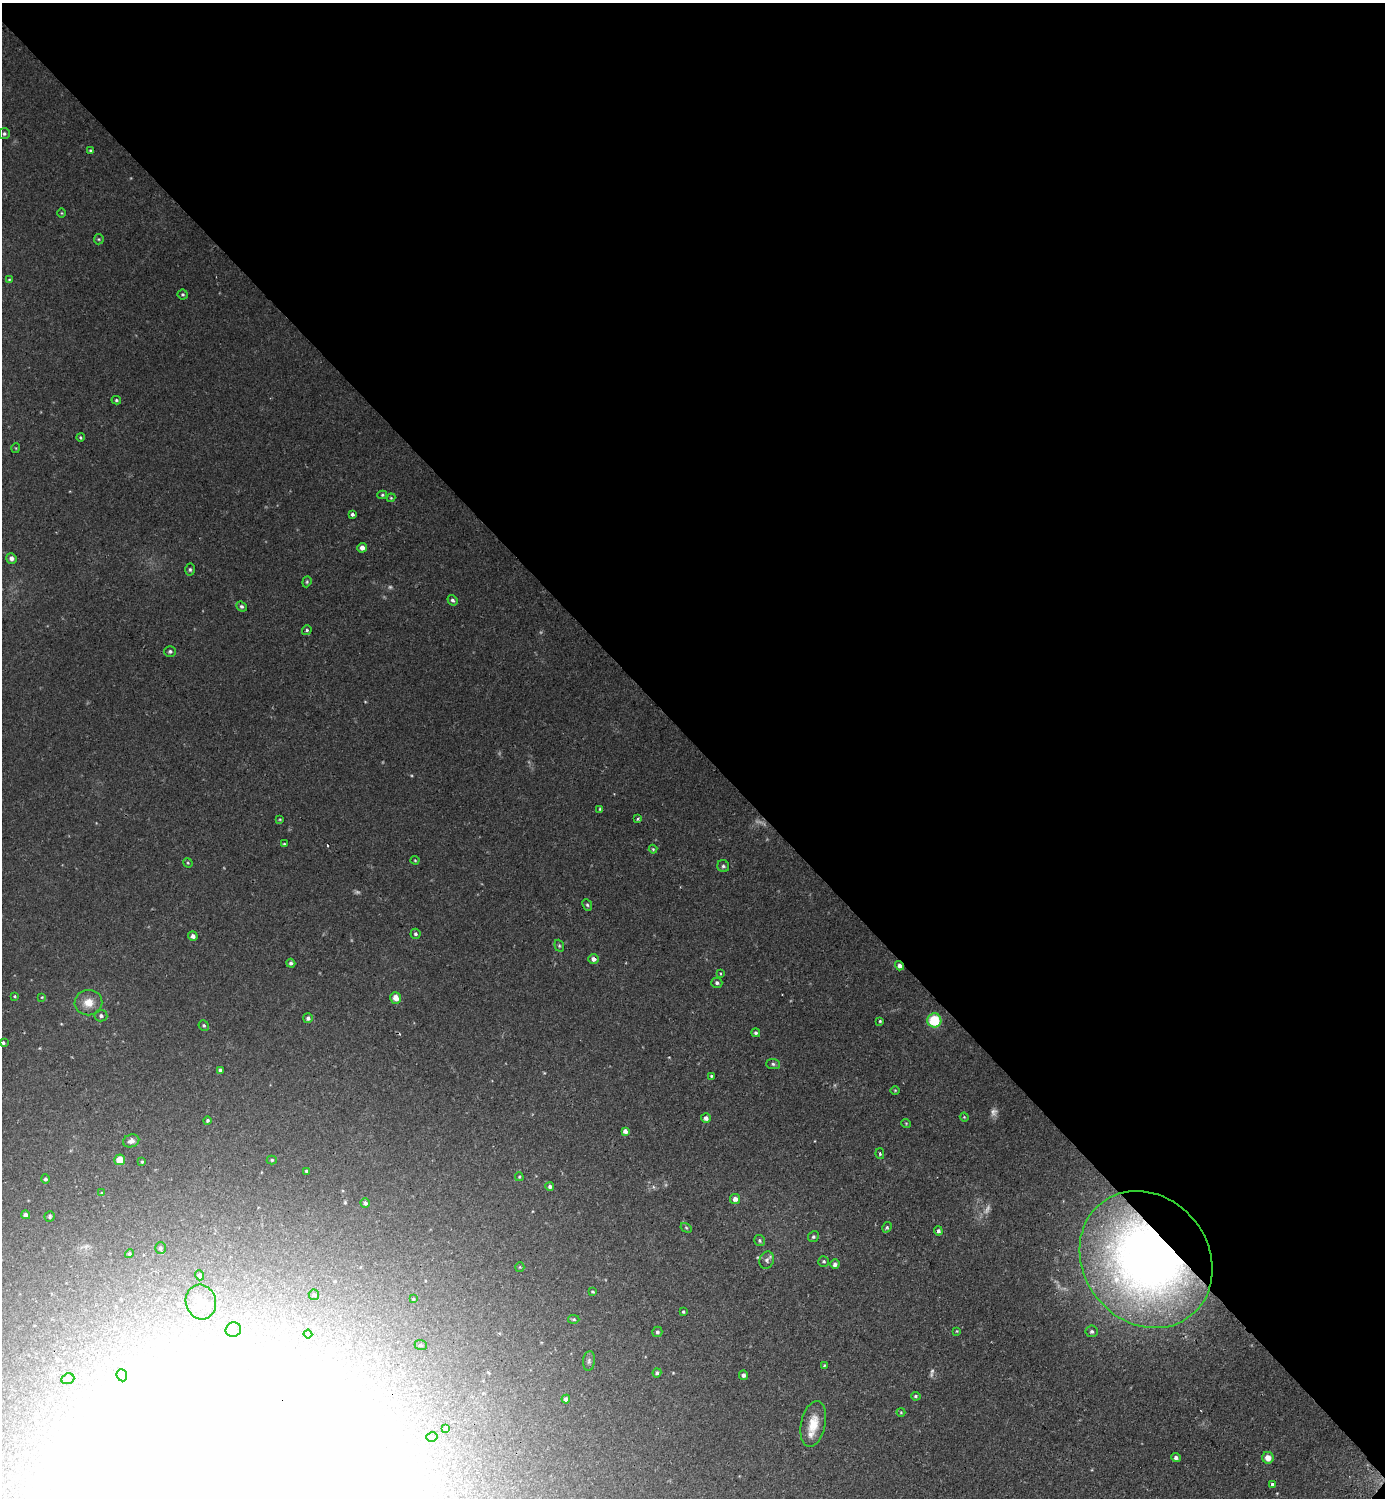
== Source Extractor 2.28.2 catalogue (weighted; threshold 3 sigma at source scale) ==
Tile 3 of 4 x 4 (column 3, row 1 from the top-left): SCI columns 2942-4324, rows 4507-6002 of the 6036 x 6033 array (HDU 1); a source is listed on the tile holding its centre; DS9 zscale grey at full resolution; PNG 1387 x 1500 px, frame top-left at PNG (2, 3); each listed source drawn as its Kron ellipse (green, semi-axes under 4 px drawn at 4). Shown black and unused: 50% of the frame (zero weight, under 2 of 3 exposures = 3% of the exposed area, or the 3 px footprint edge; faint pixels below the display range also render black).
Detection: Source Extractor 2.28.2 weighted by HDU 2 'WHT'; one run over the whole footprint, this tile lists its part. Background 0.0442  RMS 0.0047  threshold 0.021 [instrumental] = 3 sigma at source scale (4.5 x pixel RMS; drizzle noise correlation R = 1.50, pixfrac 1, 0.05/0.05 arcsec/px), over >= 5 px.
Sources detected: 133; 7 too faint to see at this stretch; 12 inside a brighter object's white glare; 1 cosmic-ray / hot-pixel residue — neither listed nor drawn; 2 inside a brighter listed object's ellipse — not listed separately; the other 111 listed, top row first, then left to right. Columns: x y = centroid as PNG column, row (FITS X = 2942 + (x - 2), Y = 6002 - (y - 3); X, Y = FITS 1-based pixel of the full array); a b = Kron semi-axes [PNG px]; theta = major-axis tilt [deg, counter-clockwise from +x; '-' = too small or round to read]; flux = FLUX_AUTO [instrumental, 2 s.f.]
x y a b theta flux
4 134 5 5 - 0.86
90 151 4 4 - 0.6
62 213 5 3 - 0.39
99 239 5 5 - 0.57
9 280 4 4 - 0.43
183 294 5 5 - 0.73
116 400 4 3 - 0.6
80 437 4 3 - 0.48
16 448 5 3 - 0.37
382 495 5 4 - 0.61
391 498 4 4 - 0.45
352 514 3 3 - 0.89
362 548 5 4 - 2
11 558 5 5 - 1.7
190 570 6 4 -88 0.77
307 582 6 4 70 0.61
452 600 5 4 - 1
241 606 5 4 - 0.96
307 630 5 4 - 0.81
170 651 6 5 - 0.95
600 809 4 3 - 0.5
280 819 4 3 - 0.41
638 819 3 3 - 0.68
284 844 3 3 - 0.51
653 849 4 4 - 0.59
415 860 4 4 - 0.47
188 863 5 4 - 0.48
723 866 6 5 - 1
587 905 6 4 -66 0.83
415 934 5 5 - 0.87
193 936 5 4 - 1.8
559 946 6 4 -70 0.69
594 959 5 5 - 1.8
291 963 4 4 - 1.1
900 966 5 4 - 2
720 973 4 3 - 0.43
717 983 5 5 - 1.1
15 996 4 3 - 0.48
42 997 4 3 - 0.38
396 998 6 5 - 4.2
88 1003 14 12 9 6.4
101 1016 6 5 - 1.2
308 1018 5 5 - 1.3
934 1020 7 7 - 18
880 1021 3 3 - 0.52
204 1025 5 5 - 0.76
756 1033 4 4 - 0.79
3 1043 4 4 - 0.93
773 1064 7 5 -2 0.94
220 1070 4 4 - 1.1
711 1076 4 4 - 0.57
895 1090 5 3 - 0.39
964 1117 4 3 - 0.4
706 1118 5 5 - 1.6
207 1120 4 4 - 0.71
906 1123 5 3 - 0.39
625 1131 4 4 - 1.9
131 1141 8 6 17 1.9
880 1154 5 4 - 0.75
120 1160 5 5 - 6.3
272 1160 5 4 - 0.64
142 1162 4 3 - 0.6
307 1171 4 3 - 0.87
519 1177 4 3 - 0.54
45 1179 4 4 - 0.97
550 1186 4 4 - 1.2
101 1193 4 3 - 0.41
735 1199 5 5 - 2
365 1203 4 4 - 1.2
26 1215 4 4 - 1.4
50 1217 5 5 - 0.76
887 1227 5 4 - 0.69
686 1228 6 4 -30 0.56
938 1231 4 4 - 1.3
813 1237 6 5 - 0.93
760 1240 5 5 - 0.8
160 1248 6 5 - 0.97
129 1254 4 4 - 0.72
1146 1259 72 62 -51 330
767 1260 9 7 71 1.6
824 1261 5 5 - 0.73
835 1264 5 4 - 1.6
520 1267 5 4 - 0.5
200 1275 5 4 - 0.99
593 1292 4 3 - 0.53
314 1295 5 5 - 0.72
413 1299 4 4 - 0.41
201 1302 17 15 -76 6.6
683 1312 3 3 - 0.57
574 1319 6 4 -3 0.62
233 1330 8 7 - 1.8
957 1331 4 4 - 0.39
1092 1331 6 6 - 1.1
657 1332 5 5 - 0.91
308 1334 4 4 - 0.57
421 1345 6 5 - 0.77
589 1361 10 6 83 1.2
824 1365 3 3 - 0.43
657 1373 4 4 - 0.91
122 1375 6 5 - 0.82
743 1375 5 4 - 1.4
68 1379 7 5 21 0.96
916 1396 5 4 - 0.75
566 1399 4 4 - 1.8
901 1412 4 4 - 0.47
813 1424 23 12 78 8.5
446 1429 3 3 - 0.97
432 1437 6 5 - 0.91
1176 1457 5 4 - 1.5
1268 1458 6 5 - 3.9
1272 1484 3 3 - 1.5
Overlapping masked pixels (flux is a lower limit): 2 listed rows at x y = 900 966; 1146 1259